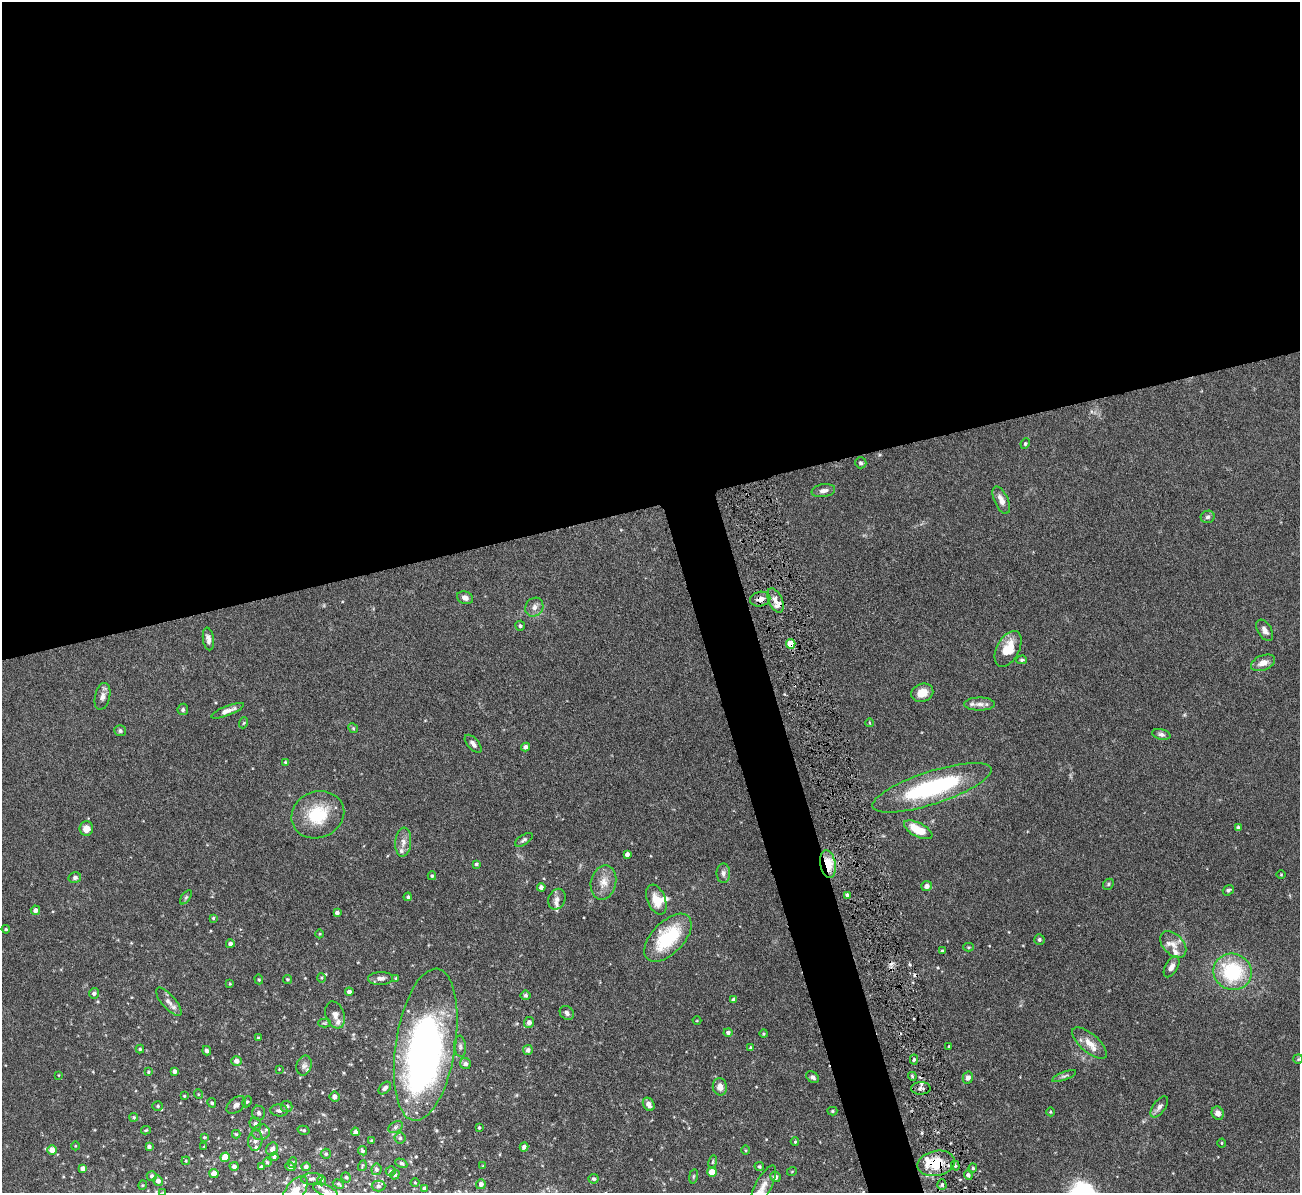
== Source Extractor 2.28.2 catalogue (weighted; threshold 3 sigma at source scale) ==
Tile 2 of 4 x 4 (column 2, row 1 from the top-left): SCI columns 1301-2598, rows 3847-5037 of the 5251 x 5196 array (HDU 1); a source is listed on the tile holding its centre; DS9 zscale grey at full resolution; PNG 1302 x 1195 px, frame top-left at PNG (2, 2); each listed source drawn as its Kron ellipse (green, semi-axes under 4 px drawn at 4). Shown black and unused: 45% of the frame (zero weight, under 5 of 9 exposures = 3% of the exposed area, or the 3 px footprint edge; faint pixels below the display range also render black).
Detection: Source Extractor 2.28.2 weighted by HDU 2 'WHT'; one run over the whole footprint, this tile lists its part. Background 0.12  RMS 0.0038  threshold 0.0155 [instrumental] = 3 sigma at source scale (4.09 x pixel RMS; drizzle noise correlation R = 1.36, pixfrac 0.8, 0.05/0.05 arcsec/px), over >= 5 px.
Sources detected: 207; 1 inside a brighter object's white glare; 2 cosmic-ray / hot-pixel residue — neither listed nor drawn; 12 inside a brighter listed object's ellipse — not listed separately; the other 192 listed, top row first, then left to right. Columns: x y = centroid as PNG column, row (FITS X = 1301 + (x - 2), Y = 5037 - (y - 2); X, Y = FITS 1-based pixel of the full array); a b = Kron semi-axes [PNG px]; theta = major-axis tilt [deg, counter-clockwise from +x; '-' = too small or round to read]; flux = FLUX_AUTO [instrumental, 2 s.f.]
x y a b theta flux
1025 444 5 3 - 0.41
861 463 6 5 - 0.67
823 491 12 6 9 1.6
1001 500 15 7 -66 2.6
1208 517 7 6 - 0.94
465 598 8 6 -21 1.5
760 599 10 7 12 2.3
776 601 13 6 -66 2.5
534 607 10 8 52 1.9
520 626 5 5 - 0.72
1265 630 12 6 -58 1.8
208 639 11 5 -82 1.6
791 644 5 4 - 6.7
1008 649 19 11 62 7.3
1022 660 5 4 - 0.53
1263 663 12 7 21 3
922 693 11 9 20 4.4
102 696 14 7 77 1.7
980 704 15 6 0 2.2
183 709 6 5 - 0.69
228 711 18 4 21 2.1
243 723 6 3 69 0.37
870 723 4 2 - 0.25
353 728 5 4 - 0.43
120 731 6 5 - 0.72
1161 734 9 5 -13 1
473 744 11 5 -49 1.3
526 747 4 4 - 1.2
285 762 4 3 - 0.35
932 788 62 16 18 40
318 815 27 23 22 15
1238 827 4 3 - 0.53
86 829 7 7 - 2.9
918 830 15 7 -27 8.9
524 840 10 5 33 0.82
403 842 14 8 86 2.3
627 854 4 4 - 1.2
476 864 3 3 - 0.54
828 864 14 7 -80 10
723 873 10 6 -89 1.3
1281 875 5 3 - 0.29
432 876 4 4 - 0.5
75 878 6 5 - 1
603 882 17 12 77 4.2
1108 884 6 5 - 0.52
927 886 5 5 - 1.4
541 887 4 4 - 1.2
1228 890 6 5 - 0.62
848 895 4 4 - 1
186 897 8 4 54 0.61
408 897 4 4 - 0.6
557 899 11 8 66 1.5
656 900 16 9 -69 4.8
35 910 5 4 - 1.5
337 913 4 3 - 0.9
213 918 4 4 - 0.44
6 929 4 3 - 0.35
320 934 4 3 - 0.3
668 938 29 16 46 21
1039 940 5 5 - 0.75
230 944 4 4 - 1.1
1173 944 16 10 -46 3.2
968 947 5 4 - 0.37
942 951 3 3 - 0.53
1172 967 11 6 60 1.8
1233 972 19 18 - 25
322 978 5 3 - 0.38
380 978 12 6 2 1.6
396 978 3 3 - 0.38
259 979 5 4 - 0.41
287 979 4 4 - 0.45
230 984 4 3 - 0.32
349 992 4 4 - 1.2
94 993 5 5 - 0.94
525 995 5 5 - 0.73
734 999 3 3 - 1.1
169 1002 18 6 -49 2.2
567 1013 8 6 -47 1.1
335 1015 14 9 -71 2.1
697 1021 4 3 - 0.26
529 1022 5 5 - 1.7
325 1023 6 4 0 0.42
728 1032 4 4 - 0.87
764 1034 4 4 - 0.42
258 1037 3 3 - 0.36
1089 1043 21 9 -41 4.2
426 1045 77 30 81 160
460 1046 11 6 -85 1.1
949 1046 4 2 - 0.27
751 1048 3 3 - 0.63
140 1049 4 4 - 0.47
528 1050 5 5 - 1.3
207 1051 5 4 - 0.92
1298 1059 5 5 - 0.33
914 1060 5 4 - 0.66
236 1061 5 5 - 1.8
465 1064 5 5 - 1.3
304 1066 10 7 72 1.3
279 1069 3 3 - 0.21
174 1071 4 4 - 1
148 1072 4 3 - 0.42
59 1075 4 3 - 0.24
912 1076 4 3 - 0.41
1064 1076 13 4 21 0.84
813 1077 7 5 -33 1.1
968 1078 6 5 - 1.4
720 1087 9 7 -80 2.4
385 1088 7 5 45 1.1
921 1088 10 6 2 1.5
198 1094 5 3 - 0.27
184 1096 3 3 - 0.31
335 1097 5 5 - 1.7
247 1102 6 4 65 0.5
212 1103 5 4 - 0.65
649 1104 7 5 -59 1.8
236 1105 11 7 38 1.6
158 1106 5 4 - 0.53
287 1106 6 5 - 0.92
1159 1107 12 6 53 1.5
279 1110 9 6 -5 1.2
832 1111 5 4 - 0.54
1051 1112 4 3 - 0.32
259 1113 7 6 - 1
1218 1113 7 6 - 1.7
134 1117 4 4 - 0.46
255 1124 6 5 - 1.1
395 1127 8 5 28 0.94
479 1127 3 3 - 0.4
146 1130 5 3 - 0.39
304 1130 6 4 -15 0.55
261 1132 9 8 - 1.8
355 1132 4 4 - 1.4
236 1134 4 4 - 0.4
204 1137 4 4 - 0.35
400 1138 5 5 - 0.64
255 1140 10 7 83 1.7
372 1141 3 3 - 0.42
795 1142 4 3 - 0.38
1222 1143 4 4 - 0.37
75 1146 4 3 - 0.25
204 1146 3 2 - 0.23
149 1147 4 4 - 0.9
524 1147 5 4 - 1.4
272 1149 7 5 63 1.5
52 1150 5 5 - 3
746 1150 5 3 - 0.34
362 1151 5 4 - 0.63
326 1154 5 5 - 0.56
225 1157 4 4 - 7
274 1157 4 4 - 0.75
186 1161 4 4 - 0.32
267 1162 4 4 - 0.47
293 1162 5 3 - 0.39
713 1162 7 3 81 0.4
401 1163 6 4 -27 0.6
936 1163 19 12 12 11
234 1166 4 4 - 1.3
362 1166 5 3 - 0.34
483 1166 3 3 - 0.28
759 1166 5 4 - 0.53
955 1166 5 4 - 0.59
261 1167 3 3 - 0.51
290 1167 5 4 - 0.93
306 1167 4 4 - 0.97
83 1168 4 4 - 1.5
973 1168 4 4 - 0.5
376 1169 6 5 - 0.98
391 1171 5 5 - 0.66
792 1171 5 3 - 0.28
712 1172 5 4 - 5.3
214 1173 4 4 - 3.3
395 1175 5 4 - 0.58
968 1175 4 4 - 1
152 1176 5 5 - 0.76
693 1176 7 3 81 0.44
346 1177 5 4 - 0.59
775 1177 5 5 - 1.3
312 1179 11 5 5 1.1
594 1179 5 5 - 0.62
321 1180 5 3 - 0.4
158 1181 5 5 - 1.6
415 1183 4 3 - 0.25
338 1184 6 4 -27 0.49
481 1184 5 5 - 1.4
143 1185 4 4 - 0.36
942 1185 5 4 - 0.71
378 1186 7 5 1 0.71
763 1186 22 8 61 3.3
424 1188 4 4 - 0.81
295 1191 17 9 54 3.3
325 1191 13 5 -23 1.4
163 1192 4 2 - 0.23
Overlapping masked pixels (flux is a lower limit): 4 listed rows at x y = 760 599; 791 644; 828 864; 936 1163
Isophote crosses this tile's border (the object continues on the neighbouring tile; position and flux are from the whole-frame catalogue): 2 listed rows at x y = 295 1191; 163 1192